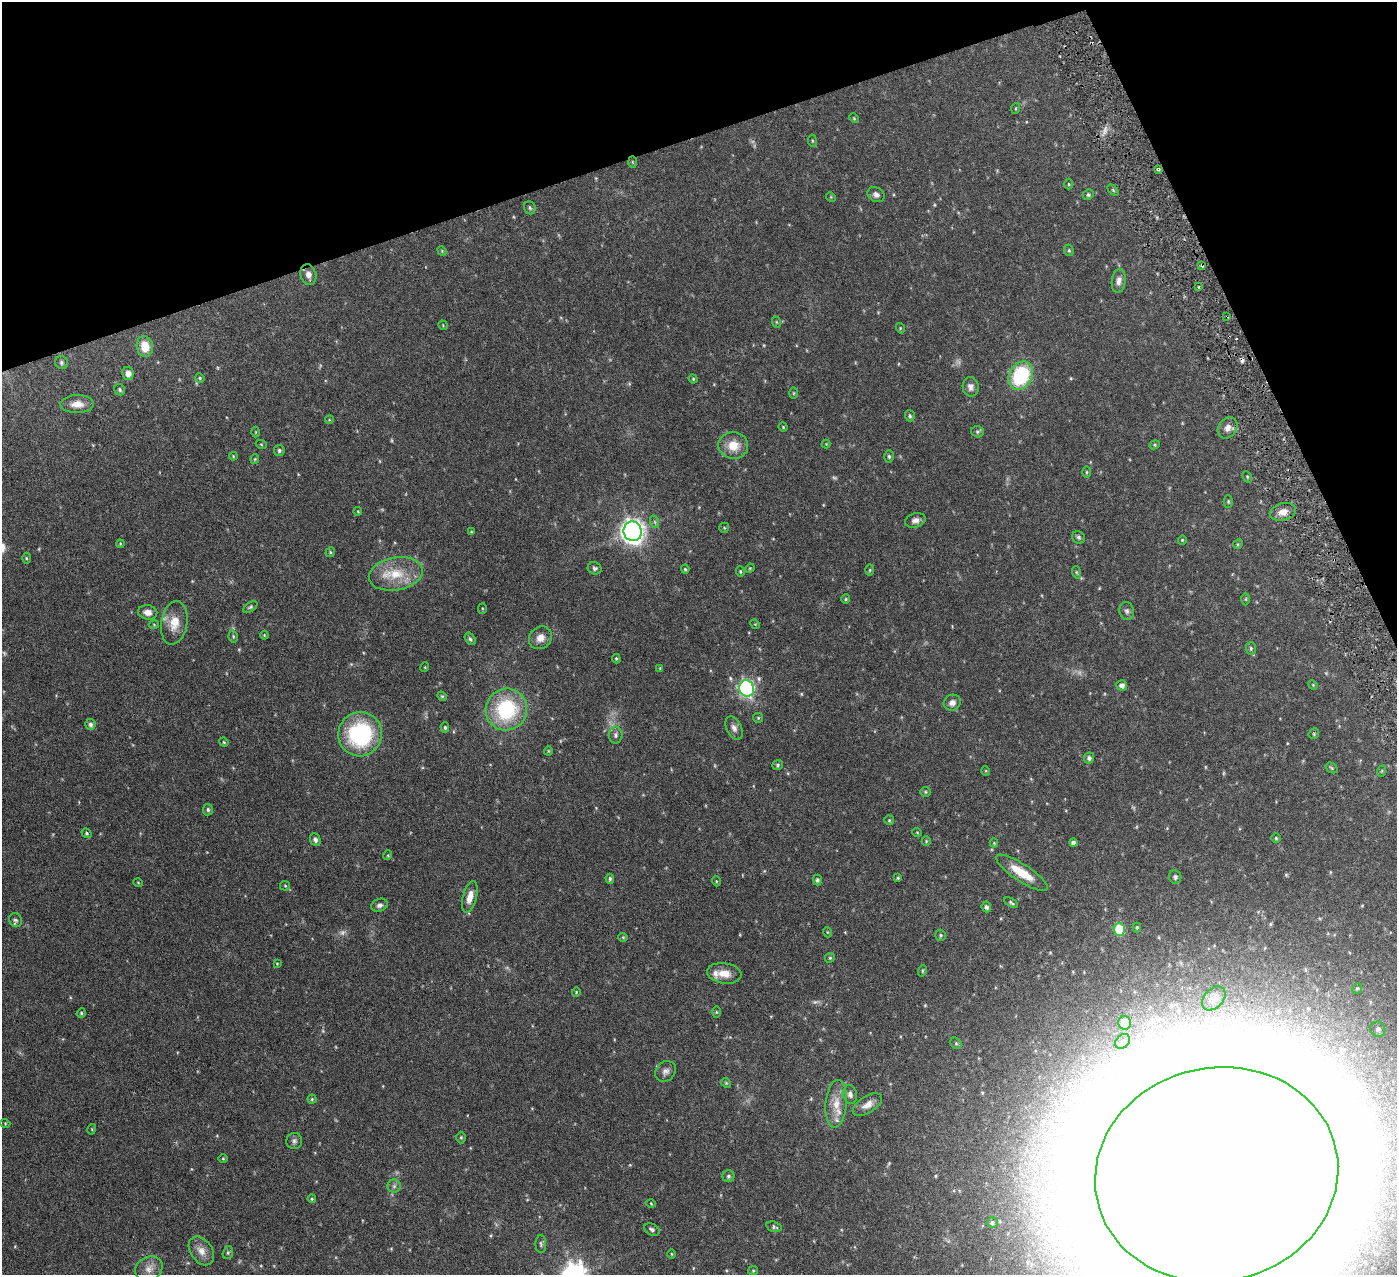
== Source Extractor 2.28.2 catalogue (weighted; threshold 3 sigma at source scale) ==
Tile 3 of 4 x 4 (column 3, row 1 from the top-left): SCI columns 2796-4190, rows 3985-5257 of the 5591 x 5550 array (HDU 1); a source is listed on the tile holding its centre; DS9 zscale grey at full resolution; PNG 1399 x 1277 px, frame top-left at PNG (2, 2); each listed source drawn as its Kron ellipse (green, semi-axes under 4 px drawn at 4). Shown black and unused: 17% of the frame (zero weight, under 3 of 6 exposures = <1% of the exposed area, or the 3 px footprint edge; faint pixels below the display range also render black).
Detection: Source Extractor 2.28.2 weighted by HDU 2 'WHT'; one run over the whole footprint, this tile lists its part. Background 0.139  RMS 0.0046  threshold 0.0188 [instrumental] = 3 sigma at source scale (4.09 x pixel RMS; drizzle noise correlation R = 1.36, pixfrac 0.8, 0.05/0.05 arcsec/px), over >= 5 px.
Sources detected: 197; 10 too faint to see at this stretch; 10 inside a brighter object's white glare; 2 cosmic-ray / hot-pixel residue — neither listed nor drawn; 3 inside a brighter listed object's ellipse — not listed separately; the other 172 listed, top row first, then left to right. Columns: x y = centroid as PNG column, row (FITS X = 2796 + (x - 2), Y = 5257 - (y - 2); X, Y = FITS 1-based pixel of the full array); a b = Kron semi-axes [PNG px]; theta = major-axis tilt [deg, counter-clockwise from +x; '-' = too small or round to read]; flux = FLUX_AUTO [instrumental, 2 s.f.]
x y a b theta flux
1016 108 5 3 - 0.38
854 118 5 4 - 0.42
812 141 6 3 -82 0.43
632 162 5 3 - 0.41
1158 170 4 3 - 0.59
1069 184 5 3 - 0.39
1113 190 6 4 -45 0.5
876 195 9 7 -30 1.5
1088 195 5 5 - 0.7
831 197 5 4 - 0.42
530 208 6 5 - 0.81
1069 250 6 4 -69 0.61
442 251 5 4 - 0.4
1202 265 3 3 - 1.2
308 275 10 7 -74 2.6
1119 281 12 7 83 2.3
1198 287 4 3 - 0.38
1227 316 3 3 - 0.45
776 322 6 3 -71 0.43
443 325 5 3 - 0.33
900 328 5 3 - 0.36
145 346 10 8 -80 7.4
61 363 7 6 - 0.98
128 373 6 5 - 2.4
1021 376 15 11 62 32
200 378 5 4 - 0.47
693 379 4 4 - 0.44
971 387 10 8 -80 1.8
120 390 6 5 - 0.73
794 393 6 4 -90 0.4
77 404 17 9 1 4.1
910 416 5 5 - 0.63
329 420 4 3 - 0.39
783 427 4 4 - 0.37
1228 428 11 9 56 2.7
256 432 5 3 - 0.34
977 432 6 5 - 0.84
261 444 5 3 - 0.4
826 444 4 4 - 0.34
1155 445 5 4 - 0.55
733 446 15 13 -2 6.8
279 450 5 5 - 0.82
233 456 4 3 - 0.34
889 456 6 4 -87 0.68
255 459 4 4 - 0.4
1087 472 5 3 - 0.44
1247 477 6 4 -61 0.48
1228 502 6 4 -90 0.54
358 511 4 4 - 0.36
1283 512 13 8 14 3.6
915 520 10 7 17 1.9
655 522 6 4 -71 0.67
724 528 5 5 - 0.47
633 531 10 9 - 280
471 532 4 3 - 0.38
1079 537 7 6 - 0.93
1182 540 4 4 - 0.4
120 544 4 3 - 0.37
1238 544 5 4 - 0.51
330 552 5 4 - 0.53
26 558 5 3 - 0.43
595 568 7 6 - 0.94
750 568 5 4 - 0.39
685 569 4 4 - 0.54
870 570 6 4 88 0.47
740 571 5 4 - 0.51
1076 572 6 4 -71 0.52
396 574 27 16 10 12
846 599 4 4 - 0.47
1246 599 6 4 89 0.49
250 607 8 4 33 0.69
482 608 5 3 - 0.39
1127 611 9 7 -80 1.3
148 612 9 7 -9 2.5
174 623 22 13 81 7.3
755 624 5 4 - 0.38
154 625 5 3 - 0.37
264 635 4 3 - 0.34
233 636 6 4 -79 0.62
540 638 12 10 45 3.4
470 639 7 5 -53 0.81
1251 648 6 5 - 0.72
616 659 4 4 - 0.47
425 667 5 3 - 0.32
660 668 4 4 - 0.37
1122 685 5 5 - 1.6
1313 685 5 4 - 0.35
747 688 8 7 - 87
442 696 5 4 - 0.5
952 703 8 8 - 2.2
506 710 21 20 - 34
758 718 5 5 - 0.5
90 724 5 5 - 1.1
445 727 5 4 - 0.67
734 728 12 7 -64 2
360 734 22 21 - 42
1314 734 6 5 - 0.57
616 735 8 7 - 1.3
224 742 5 4 - 0.47
548 751 4 4 - 0.41
1089 758 6 5 - 1
777 765 5 5 - 0.68
1331 768 6 4 -37 0.55
986 771 5 3 - 0.38
1382 771 6 3 71 0.43
925 792 5 5 - 0.5
208 810 6 5 - 0.82
889 820 5 4 - 0.56
917 832 5 3 - 0.32
86 833 5 4 - 0.66
1276 838 4 4 - 0.55
315 840 6 5 - 1.3
926 841 5 4 - 0.46
994 843 4 4 - 0.39
1073 843 4 4 - 0.92
388 855 5 3 - 0.38
1022 873 30 8 -33 9.7
1175 877 6 6 - 1.1
898 878 4 3 - 0.48
610 879 5 4 - 0.81
817 880 5 4 - 0.78
716 881 5 3 - 0.39
138 883 5 3 - 0.33
285 886 5 4 - 0.49
470 897 16 7 75 4.3
1011 903 8 4 -31 0.75
379 905 8 6 20 1.3
986 907 5 5 - 1.1
15 920 7 6 - 0.88
1137 927 5 4 - 0.52
1119 929 6 6 - 16
827 932 5 3 - 0.32
941 935 5 5 - 0.7
623 937 5 4 - 0.46
830 958 5 4 - 0.55
277 963 4 3 - 0.31
922 971 6 3 71 0.46
724 973 17 10 -8 4.7
1357 988 5 4 - 0.61
576 992 5 4 - 0.43
1214 998 14 9 46 2.9
716 1012 6 4 -89 0.44
81 1013 5 4 - 0.51
1125 1023 7 6 - 2.5
1378 1029 8 7 - 1.3
1123 1041 8 6 46 1.3
956 1043 6 5 - 0.6
665 1071 11 9 42 2
726 1083 5 4 - 0.48
850 1094 9 7 -77 1.6
312 1099 4 4 - 0.52
836 1104 24 10 85 6.4
867 1105 16 8 33 3.5
5 1123 5 3 - 0.37
92 1129 5 3 - 0.4
461 1137 6 5 - 0.57
294 1141 8 8 - 1.2
223 1159 5 3 - 0.36
1217 1175 122 107 12 11000
728 1176 6 6 - 0.91
394 1186 6 6 - 1.1
312 1199 4 4 - 0.45
651 1204 5 3 - 0.34
992 1223 5 5 - 0.81
774 1227 8 5 -16 0.91
652 1230 8 5 -27 1.2
541 1244 9 5 -88 0.85
201 1251 16 10 -55 3.8
228 1253 6 5 - 0.71
671 1254 5 3 - 0.33
149 1269 14 12 35 3.7
753 1271 5 4 - 0.46
Overlapping masked pixels (flux is a lower limit): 2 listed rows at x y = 1202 265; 1227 316
Isophote crosses this tile's border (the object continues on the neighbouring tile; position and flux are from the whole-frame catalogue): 1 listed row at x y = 1217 1175
Unlisted compact peaks at least as high as the median listed source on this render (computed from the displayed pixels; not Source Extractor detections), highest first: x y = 580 1262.